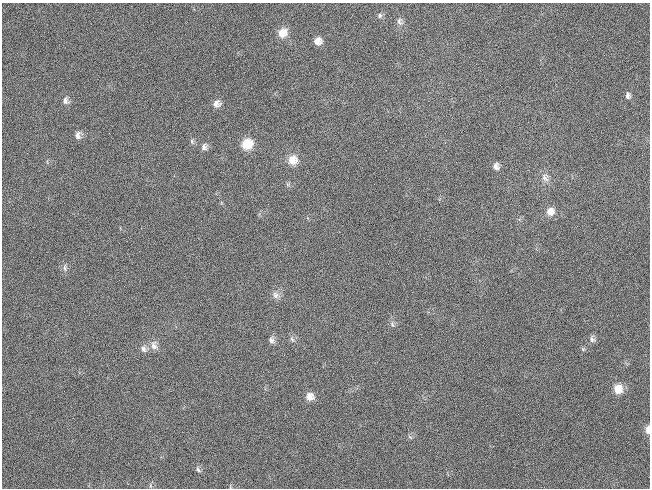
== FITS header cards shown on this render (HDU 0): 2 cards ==
NAXIS1  =                  648 / length of data axis 1
NAXIS2  =                  486 / length of data axis 2

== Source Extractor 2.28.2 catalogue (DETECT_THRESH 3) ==
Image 648 x 486 px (HDU 0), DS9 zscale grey, 1 PNG px = 1 image px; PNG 652 x 490 px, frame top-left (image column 1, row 486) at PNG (2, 3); no overlay
Background 121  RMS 26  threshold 78.6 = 3 sigma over >= 5 px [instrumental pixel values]
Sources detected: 30; all 30 listed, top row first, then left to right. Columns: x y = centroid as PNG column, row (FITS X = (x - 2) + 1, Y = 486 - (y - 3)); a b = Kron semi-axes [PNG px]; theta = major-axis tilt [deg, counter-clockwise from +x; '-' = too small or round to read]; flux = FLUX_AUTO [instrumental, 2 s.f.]
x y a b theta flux
380 15 7 5 63 4100
400 21 11 7 -68 7100
282 33 12 10 53 20000
318 41 8 8 - 12000
628 96 8 6 -86 4900
65 101 10 8 -72 7300
216 104 9 9 - 10000
78 135 10 7 -90 7900
192 141 7 5 -71 3600
247 144 10 9 - 43000
204 147 9 7 72 7100
293 160 12 11 - 20000
496 166 9 7 -71 7700
545 177 13 10 -80 12000
287 184 6 4 -71 2800
550 211 11 10 - 15000
65 268 10 5 -83 5100
275 295 10 7 -69 8300
392 324 9 4 -72 4100
292 339 8 4 -62 4000
592 339 10 7 -56 5700
271 340 9 7 -59 6500
154 346 13 9 -69 12000
143 349 10 7 -49 7100
618 389 10 9 - 25000
310 397 9 9 - 14000
648 430 9 5 -88 9700
410 437 7 4 -44 2700
198 469 9 5 -54 3900
150 486 6 4 73 2400
At the frame edge (FLAGS 8, measured only in part): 1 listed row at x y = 648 430